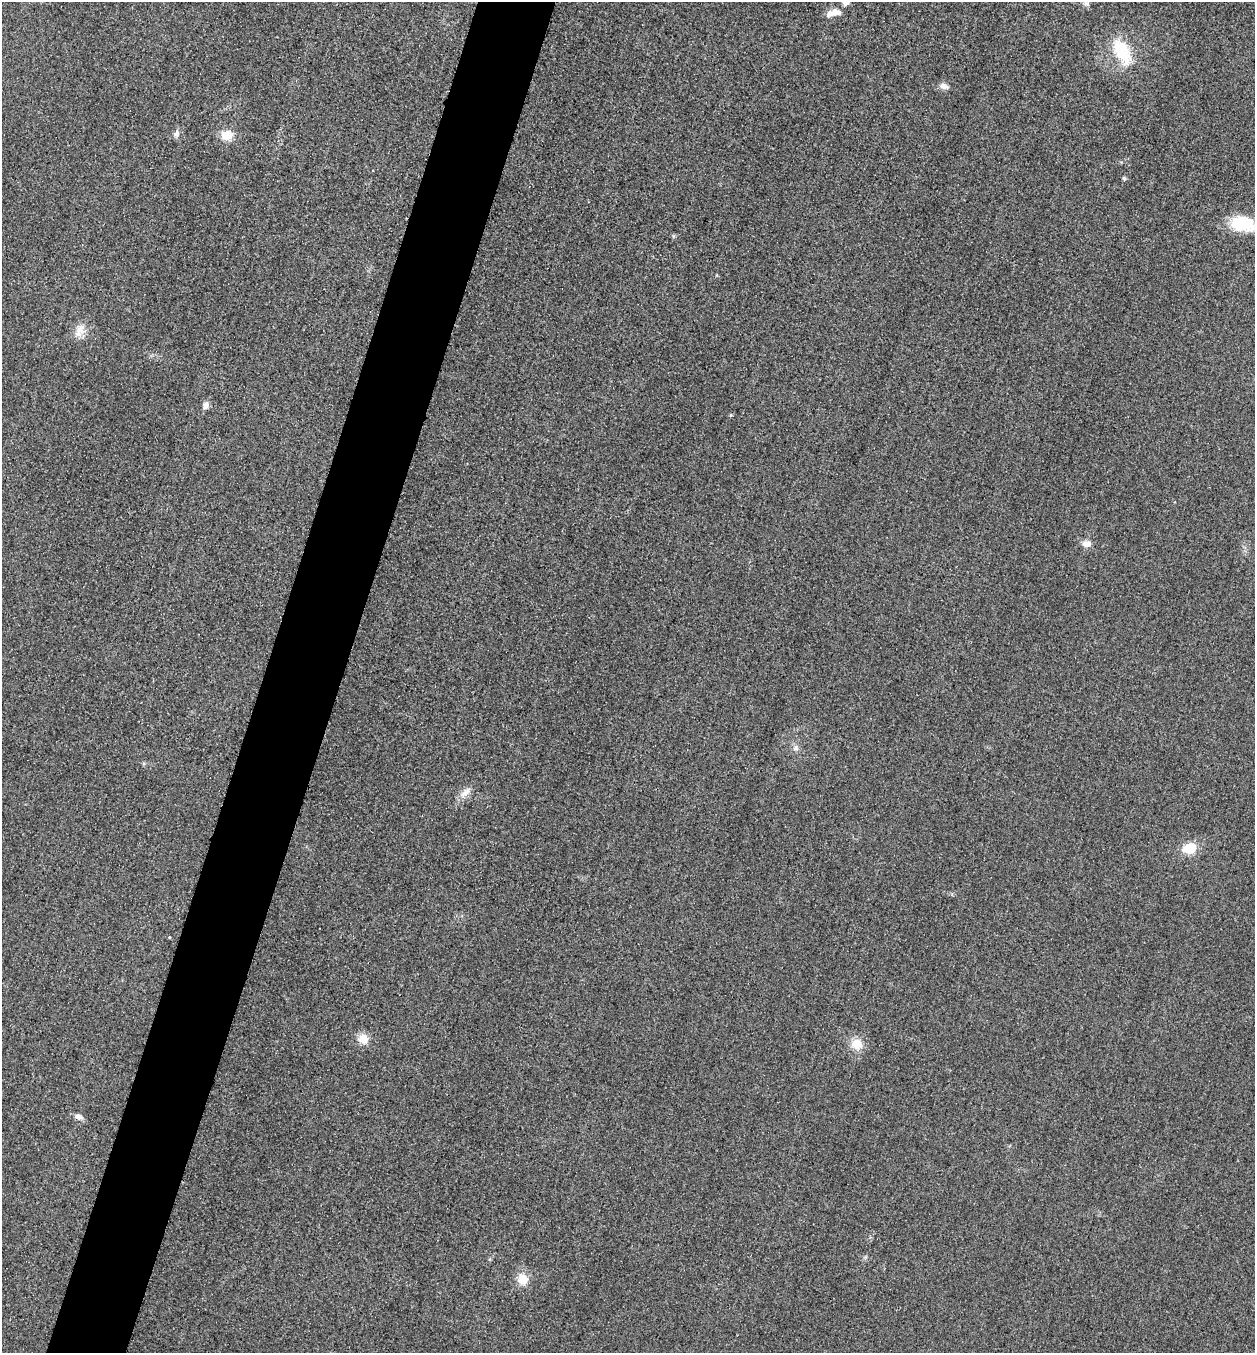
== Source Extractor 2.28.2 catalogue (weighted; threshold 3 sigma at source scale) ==
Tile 7 of 4 x 4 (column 3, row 2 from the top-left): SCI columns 2668-3920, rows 2725-4075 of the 5463 x 5449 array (HDU 1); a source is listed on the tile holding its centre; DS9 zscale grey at full resolution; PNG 1257 x 1355 px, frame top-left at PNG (2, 2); no overlay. Shown black and unused: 6% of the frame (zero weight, under 3 of 4 exposures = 3% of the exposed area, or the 3 px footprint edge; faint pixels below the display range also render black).
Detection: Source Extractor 2.28.2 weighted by HDU 2 'WHT'; one run over the whole footprint, this tile lists its part. Background 0.0773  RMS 0.017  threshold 0.0764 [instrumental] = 3 sigma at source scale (4.5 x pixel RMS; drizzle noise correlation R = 1.50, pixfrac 1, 0.05/0.05 arcsec/px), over >= 5 px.
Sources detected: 22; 1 inside a brighter object's white glare — not listed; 1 inside a brighter listed object's ellipse — not listed separately; the other 20 listed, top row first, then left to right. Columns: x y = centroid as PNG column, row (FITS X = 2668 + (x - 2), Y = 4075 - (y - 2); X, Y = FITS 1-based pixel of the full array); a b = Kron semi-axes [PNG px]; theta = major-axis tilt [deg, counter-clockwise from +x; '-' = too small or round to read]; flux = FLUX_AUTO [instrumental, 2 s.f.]
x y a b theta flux
846 2 5 5 - 17
1086 3 9 7 -14 5.7
830 14 13 9 8 11
1122 52 31 15 -62 81
944 86 12 7 -15 8.7
176 134 11 7 75 6.9
227 135 12 10 0 30
1124 178 5 5 - 2.6
1239 225 22 18 -24 62
78 333 21 10 22 18
205 405 11 8 61 8.2
731 415 5 4 - 1.8
1087 544 11 8 -2 12
796 748 9 8 - 6.6
465 792 20 8 43 14
1189 848 18 12 17 34
363 1039 12 10 -29 24
857 1044 13 12 - 26
79 1117 12 7 -16 7.9
523 1279 14 12 -63 27
Isophote crosses this tile's border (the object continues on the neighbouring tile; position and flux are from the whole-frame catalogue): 1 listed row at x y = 846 2